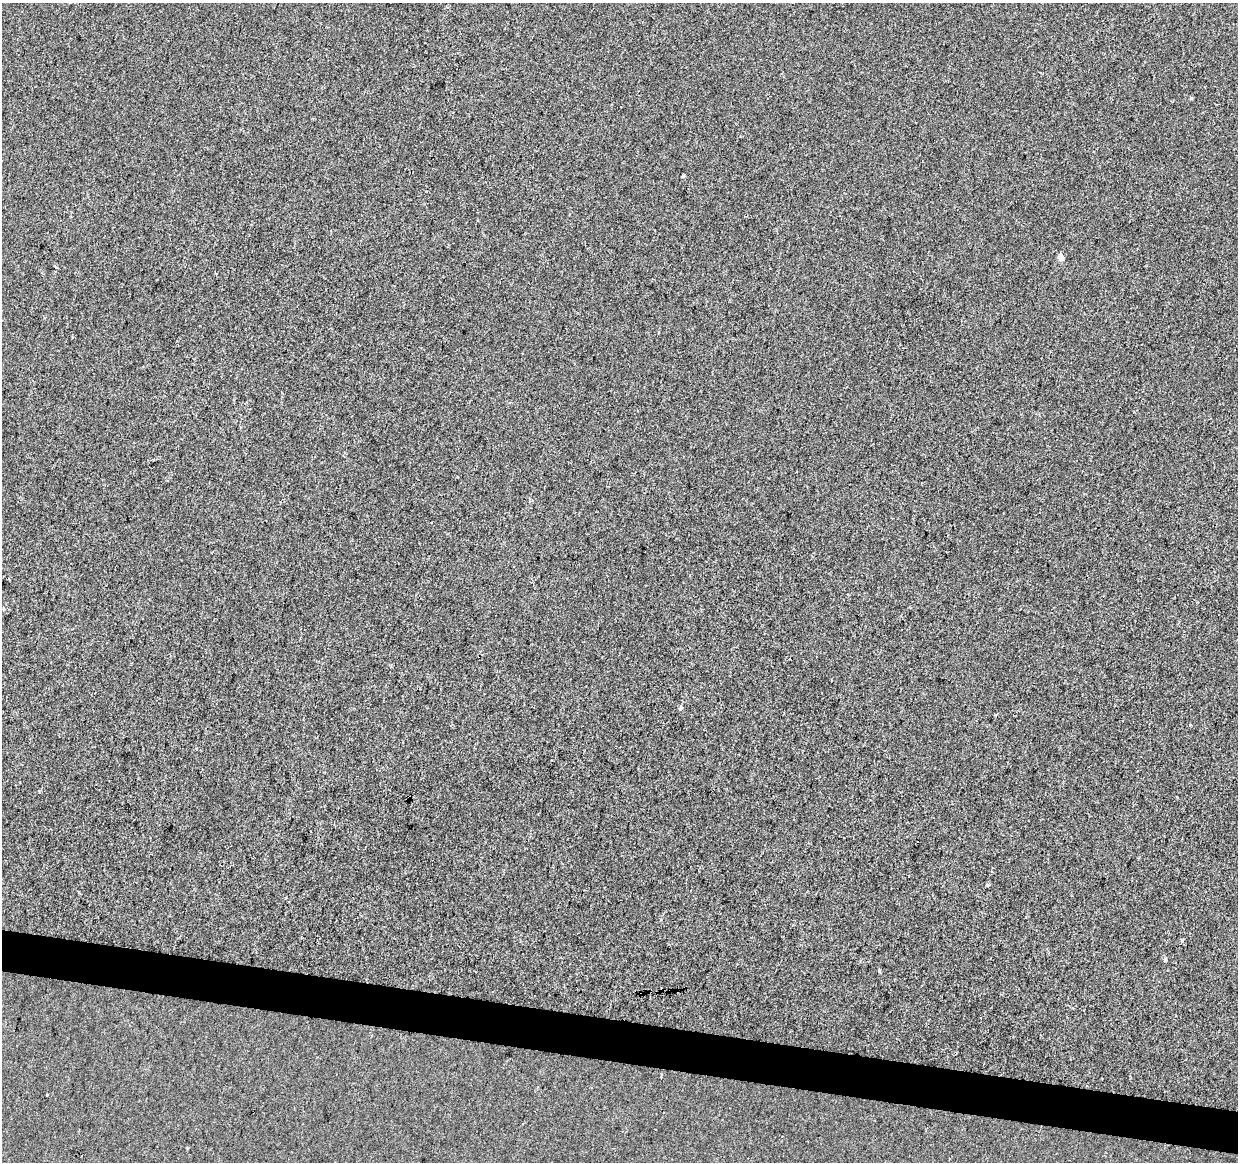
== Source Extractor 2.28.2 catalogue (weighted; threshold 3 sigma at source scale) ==
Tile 6 of 4 x 4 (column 2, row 2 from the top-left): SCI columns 1243-2478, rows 2549-3708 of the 4957 x 5153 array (HDU 1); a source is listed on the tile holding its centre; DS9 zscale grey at full resolution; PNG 1240 x 1164 px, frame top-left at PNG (2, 3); no overlay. Shown black and unused: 4% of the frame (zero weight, under 2 of 3 exposures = <1% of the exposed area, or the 3 px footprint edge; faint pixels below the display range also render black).
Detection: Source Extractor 2.28.2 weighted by HDU 2 'WHT'; one run over the whole footprint, this tile lists its part. Background -4.70e-04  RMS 0.0049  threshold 0.0219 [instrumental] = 3 sigma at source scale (4.5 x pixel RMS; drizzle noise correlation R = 1.50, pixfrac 1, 0.0396/0.0396 arcsec/px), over >= 5 px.
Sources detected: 8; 1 cosmic-ray / hot-pixel residue — not listed; the other 7 listed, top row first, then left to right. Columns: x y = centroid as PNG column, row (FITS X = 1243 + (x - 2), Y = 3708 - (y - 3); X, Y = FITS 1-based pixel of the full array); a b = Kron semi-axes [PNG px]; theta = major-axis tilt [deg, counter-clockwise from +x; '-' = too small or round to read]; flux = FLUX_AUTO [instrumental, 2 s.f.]
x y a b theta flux
1191 98 3 3 - 0.82
683 176 4 3 - 1.4
1061 258 5 5 - 3.9
681 708 5 4 - 1.1
1190 725 3 3 - 2
1165 959 4 4 - 1.1
879 970 3 3 - 1.5